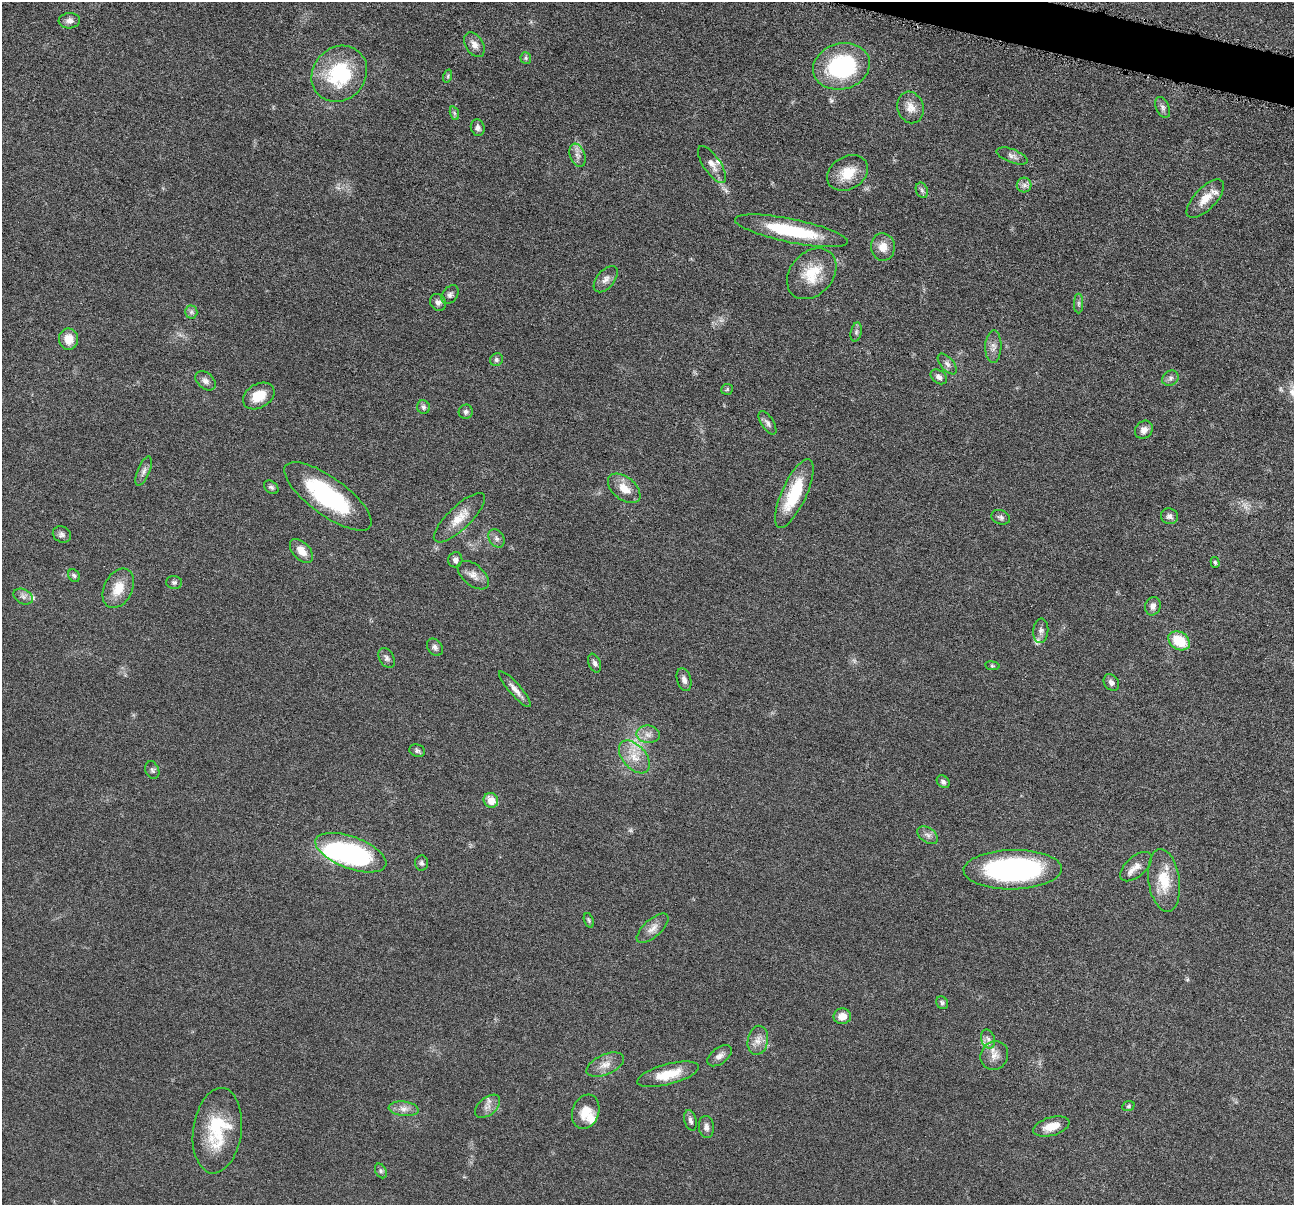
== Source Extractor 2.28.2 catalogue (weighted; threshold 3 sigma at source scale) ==
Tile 10 of 4 x 4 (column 2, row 3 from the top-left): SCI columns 1300-2591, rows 1461-2663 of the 5181 x 5200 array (HDU 1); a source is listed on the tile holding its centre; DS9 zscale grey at full resolution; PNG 1296 x 1207 px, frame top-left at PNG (2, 2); each listed source drawn as its Kron ellipse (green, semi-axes under 4 px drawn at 4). Shown black and unused: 1% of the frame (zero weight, under 4 of 8 exposures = <1% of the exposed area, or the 3 px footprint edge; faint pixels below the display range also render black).
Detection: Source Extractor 2.28.2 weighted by HDU 2 'WHT'; one run over the whole footprint, this tile lists its part. Background 0.0363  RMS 0.0033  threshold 0.0133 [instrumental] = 3 sigma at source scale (4.09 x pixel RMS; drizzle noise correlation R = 1.36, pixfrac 0.8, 0.05/0.05 arcsec/px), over >= 5 px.
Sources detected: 106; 2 too faint to see at this stretch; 1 inside a brighter object's white glare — neither listed nor drawn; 5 inside a brighter listed object's ellipse — not listed separately; the other 98 listed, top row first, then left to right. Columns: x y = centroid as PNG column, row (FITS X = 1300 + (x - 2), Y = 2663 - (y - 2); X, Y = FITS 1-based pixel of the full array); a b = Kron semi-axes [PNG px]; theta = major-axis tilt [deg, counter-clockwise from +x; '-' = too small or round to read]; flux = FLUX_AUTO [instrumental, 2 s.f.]
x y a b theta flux
69 21 11 7 4 1.5
474 45 13 9 -58 2.2
526 58 6 5 - 0.54
841 66 29 23 15 33
339 74 30 26 48 22
448 76 6 4 72 0.57
910 107 16 13 -70 3.3
1163 107 11 6 -67 1.2
454 113 7 4 -71 0.6
478 128 8 7 - 1.1
577 155 12 7 -69 1.6
1012 156 16 6 -21 1.4
712 164 21 8 -55 2.6
848 173 22 16 31 6.5
1024 185 7 7 - 1.1
922 190 8 6 -68 0.74
1205 199 24 11 46 4.3
792 231 58 12 -12 19
883 247 13 12 - 3.2
812 274 28 21 48 9.5
606 279 15 9 50 1.9
450 295 10 7 52 1
438 302 9 7 -52 1.1
1079 303 10 4 90 0.75
191 312 6 6 - 0.81
856 332 9 5 77 0.78
68 339 10 9 - 4
993 347 16 8 88 2
496 360 7 6 - 0.66
947 364 12 6 -49 1.2
939 377 9 6 -36 1
1170 378 9 7 36 1
205 381 11 8 -40 1.4
727 389 6 5 - 0.46
259 396 17 12 30 6.1
423 407 7 6 - 0.78
466 412 7 7 - 0.89
767 423 13 6 -58 1.1
1144 430 9 8 - 1.9
144 471 15 6 68 1.4
271 487 8 5 -39 0.74
624 488 19 11 -39 4.3
794 493 37 12 65 15
328 496 52 19 -36 31
1169 516 8 8 - 1.2
1001 517 9 7 -20 0.89
459 518 33 11 44 5.4
62 534 9 8 - 1
496 538 10 7 -57 1.2
301 551 14 8 -47 3.4
455 560 7 7 - 1.3
1215 562 5 4 - 0.51
473 575 18 10 -39 2.6
74 576 7 5 -56 0.63
174 582 8 6 -2 0.74
118 588 21 14 63 5.8
23 596 10 7 -28 1.3
1153 606 9 7 72 1.5
1041 631 12 7 85 1.3
1179 641 11 8 -34 9.2
435 647 9 7 -55 1.1
387 658 11 7 -60 1
595 663 10 6 -68 0.98
992 666 7 3 -8 0.37
684 680 11 7 -74 1.4
1111 682 9 7 -53 1
515 689 23 6 -49 2.2
648 734 11 8 -8 2
417 751 8 6 -19 0.73
634 757 19 11 -49 5
152 770 9 6 -68 0.77
943 782 7 5 -45 0.8
491 800 7 7 - 4.2
928 835 11 7 -35 1.3
351 853 37 16 -20 50
422 863 7 6 - 0.73
1136 867 19 10 41 2.7
1013 870 49 20 1 55
1164 880 31 15 -82 9
589 920 7 4 -71 0.46
653 928 20 8 42 2.5
942 1003 6 5 - 0.62
842 1016 9 8 - 3
988 1039 9 6 -73 1.3
758 1040 15 10 80 2.6
994 1055 15 13 57 3
719 1056 14 8 37 1.6
605 1065 20 10 23 3.1
668 1074 32 10 15 7.2
488 1106 14 8 41 2.1
1128 1106 6 5 - 0.49
404 1109 15 7 -6 2.1
586 1112 18 13 70 4.9
690 1120 10 6 -74 1
706 1127 11 7 -82 1.4
1051 1127 18 9 16 4.5
217 1131 43 24 82 17
381 1171 8 5 -61 0.71